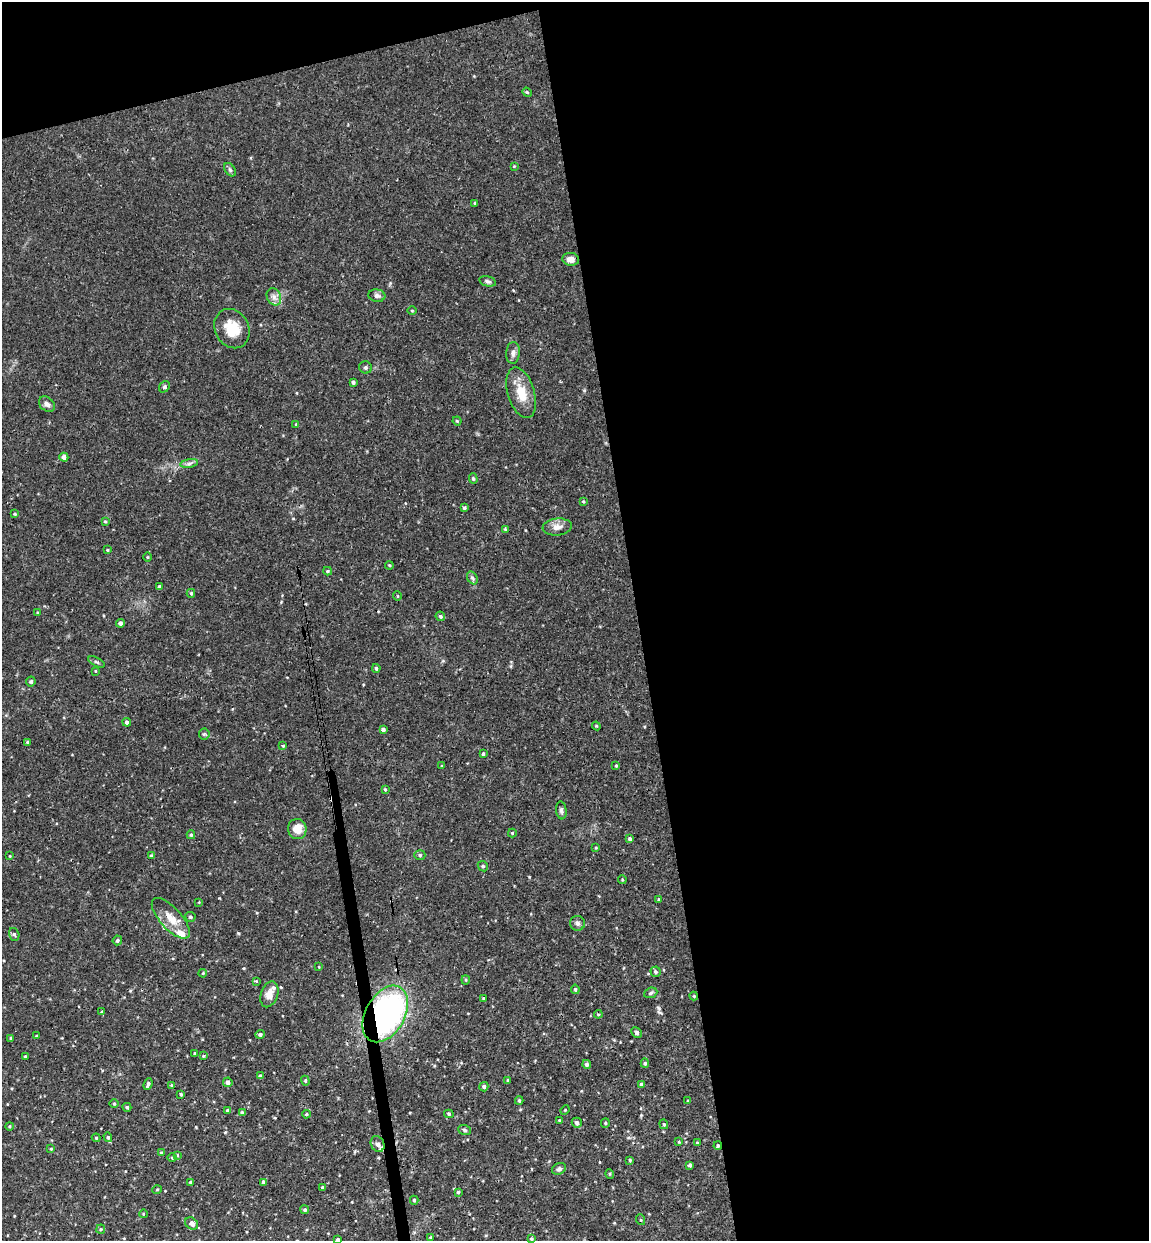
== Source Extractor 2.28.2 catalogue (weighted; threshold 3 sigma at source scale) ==
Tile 4 of 4 x 4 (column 4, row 1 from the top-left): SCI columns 3597-4743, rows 3777-5015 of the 5012 x 5072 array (HDU 1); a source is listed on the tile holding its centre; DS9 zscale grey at full resolution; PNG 1151 x 1243 px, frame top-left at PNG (2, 2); each listed source drawn as its Kron ellipse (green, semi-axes under 4 px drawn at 4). Shown black and unused: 48% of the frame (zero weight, under 3 of 4 exposures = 6% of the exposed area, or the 3 px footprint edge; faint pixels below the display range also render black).
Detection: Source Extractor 2.28.2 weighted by HDU 2 'WHT'; one run over the whole footprint, this tile lists its part. Background 0.0283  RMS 0.0033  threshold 0.0147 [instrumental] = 3 sigma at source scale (4.5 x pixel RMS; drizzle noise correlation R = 1.50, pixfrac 1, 0.05/0.05 arcsec/px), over >= 5 px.
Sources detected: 149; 2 cosmic-ray / hot-pixel residue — neither listed nor drawn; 3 inside a brighter listed object's ellipse — not listed separately; the other 144 listed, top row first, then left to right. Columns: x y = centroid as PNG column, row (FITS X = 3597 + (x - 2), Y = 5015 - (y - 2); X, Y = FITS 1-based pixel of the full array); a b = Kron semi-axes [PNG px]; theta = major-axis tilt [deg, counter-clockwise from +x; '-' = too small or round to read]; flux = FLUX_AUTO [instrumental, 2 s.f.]
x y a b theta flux
527 92 5 4 - 0.41
514 166 4 3 - 0.24
230 170 7 5 -54 0.59
475 203 3 3 - 0.42
571 259 8 6 -8 1.7
488 281 9 5 -13 0.74
377 296 8 6 -8 1
274 297 9 7 -64 1.4
412 310 4 3 - 0.25
232 329 20 16 -61 7
513 353 11 6 86 1.3
366 367 7 6 - 0.64
353 382 4 3 - 0.62
164 387 6 5 - 0.5
521 393 26 13 -73 6.4
47 404 9 6 -39 1.3
457 421 4 4 - 0.37
296 424 4 3 - 0.27
64 457 4 4 - 1.2
189 463 9 4 9 0.88
473 478 5 4 - 0.46
583 501 4 3 - 0.32
464 508 4 3 - 0.46
15 514 4 3 - 0.37
105 521 4 3 - 0.33
557 527 14 8 6 2.2
505 529 3 3 - 0.31
107 550 4 3 - 0.29
148 557 4 3 - 0.26
389 565 4 3 - 0.32
328 571 4 4 - 0.4
472 578 7 5 -59 0.62
159 587 4 3 - 0.73
191 593 4 3 - 0.37
397 596 4 3 - 0.23
38 612 4 2 - 0.27
440 616 5 4 - 0.56
120 623 4 4 - 0.94
96 662 9 4 -26 0.57
376 668 4 4 - 0.6
96 671 4 2 - 0.25
31 682 5 5 - 0.52
127 722 4 4 - 0.82
596 726 4 4 - 0.37
383 730 4 4 - 0.88
204 734 5 5 - 0.49
28 742 4 4 - 0.53
283 746 3 3 - 0.33
483 754 4 3 - 0.58
442 766 3 3 - 0.28
616 766 3 3 - 0.31
385 789 3 3 - 0.33
561 810 9 5 -84 0.73
297 829 10 9 - 3.9
512 833 4 4 - 0.3
191 835 4 4 - 0.43
630 839 4 3 - 0.51
596 848 4 2 - 0.26
420 855 5 5 - 0.52
10 856 4 2 - 0.22
152 856 4 3 - 0.77
483 866 5 4 - 0.45
622 879 4 3 - 0.32
659 899 4 3 - 0.29
199 902 4 2 - 0.23
190 917 5 5 - 0.63
171 918 25 10 -48 4.7
577 923 7 7 - 0.97
14 934 6 5 - 0.63
117 940 5 4 - 0.61
319 967 4 3 - 0.26
655 972 5 5 - 0.57
203 973 4 3 - 0.3
466 980 4 4 - 0.37
256 981 4 4 - 0.27
575 989 4 4 - 0.51
651 993 7 5 22 0.58
269 994 13 8 72 2.6
694 996 4 4 - 0.31
483 998 3 3 - 0.24
102 1012 4 4 - 0.41
385 1014 30 19 61 92
598 1014 4 4 - 0.35
637 1033 6 5 - 0.66
260 1034 4 4 - 0.7
37 1036 3 3 - 0.47
11 1038 3 2 - 0.32
194 1053 4 3 - 0.23
25 1056 4 3 - 0.36
203 1056 4 3 - 0.29
645 1063 5 4 - 0.47
587 1064 4 4 - 0.83
260 1076 4 3 - 0.72
508 1080 4 3 - 0.32
305 1081 5 4 - 0.36
228 1082 4 4 - 1.1
148 1084 6 3 68 0.74
641 1084 4 3 - 0.49
171 1085 4 3 - 0.26
484 1087 5 4 - 0.74
181 1094 4 3 - 0.42
519 1100 4 3 - 0.52
688 1101 4 3 - 0.27
114 1104 5 3 - 0.31
127 1107 4 4 - 0.57
228 1110 4 4 - 0.62
565 1110 5 3 - 0.29
242 1112 4 3 - 0.57
306 1114 4 3 - 0.38
449 1114 5 4 - 0.47
559 1120 3 3 - 0.28
577 1123 5 5 - 0.95
605 1123 5 4 - 0.4
664 1124 5 4 - 0.44
10 1126 4 3 - 0.32
465 1130 6 5 - 0.63
108 1137 5 4 - 0.49
96 1138 4 3 - 0.35
679 1142 4 3 - 0.3
697 1143 3 3 - 0.38
378 1144 8 6 -61 1.2
718 1146 4 3 - 0.44
51 1149 4 3 - 0.3
161 1153 4 4 - 0.41
177 1155 4 3 - 0.32
172 1157 5 3 - 0.33
630 1160 3 3 - 0.31
690 1165 4 3 - 0.63
559 1169 7 5 25 0.88
610 1174 5 3 - 0.3
191 1182 3 3 - 0.59
263 1182 4 3 - 0.76
323 1187 3 3 - 0.52
157 1190 5 3 - 0.26
458 1192 3 3 - 0.5
414 1200 4 4 - 0.45
305 1210 4 4 - 0.57
143 1214 4 3 - 0.25
641 1220 5 3 - 0.32
192 1224 7 5 -39 1.6
101 1229 4 4 - 0.36
430 1237 4 4 - 0.29
531 1239 4 4 - 0.53
338 1240 4 3 - 0.99
Overlapping masked pixels (flux is a lower limit): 1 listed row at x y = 385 1014
Isophote crosses this tile's border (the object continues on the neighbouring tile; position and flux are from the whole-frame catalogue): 1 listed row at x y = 338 1240